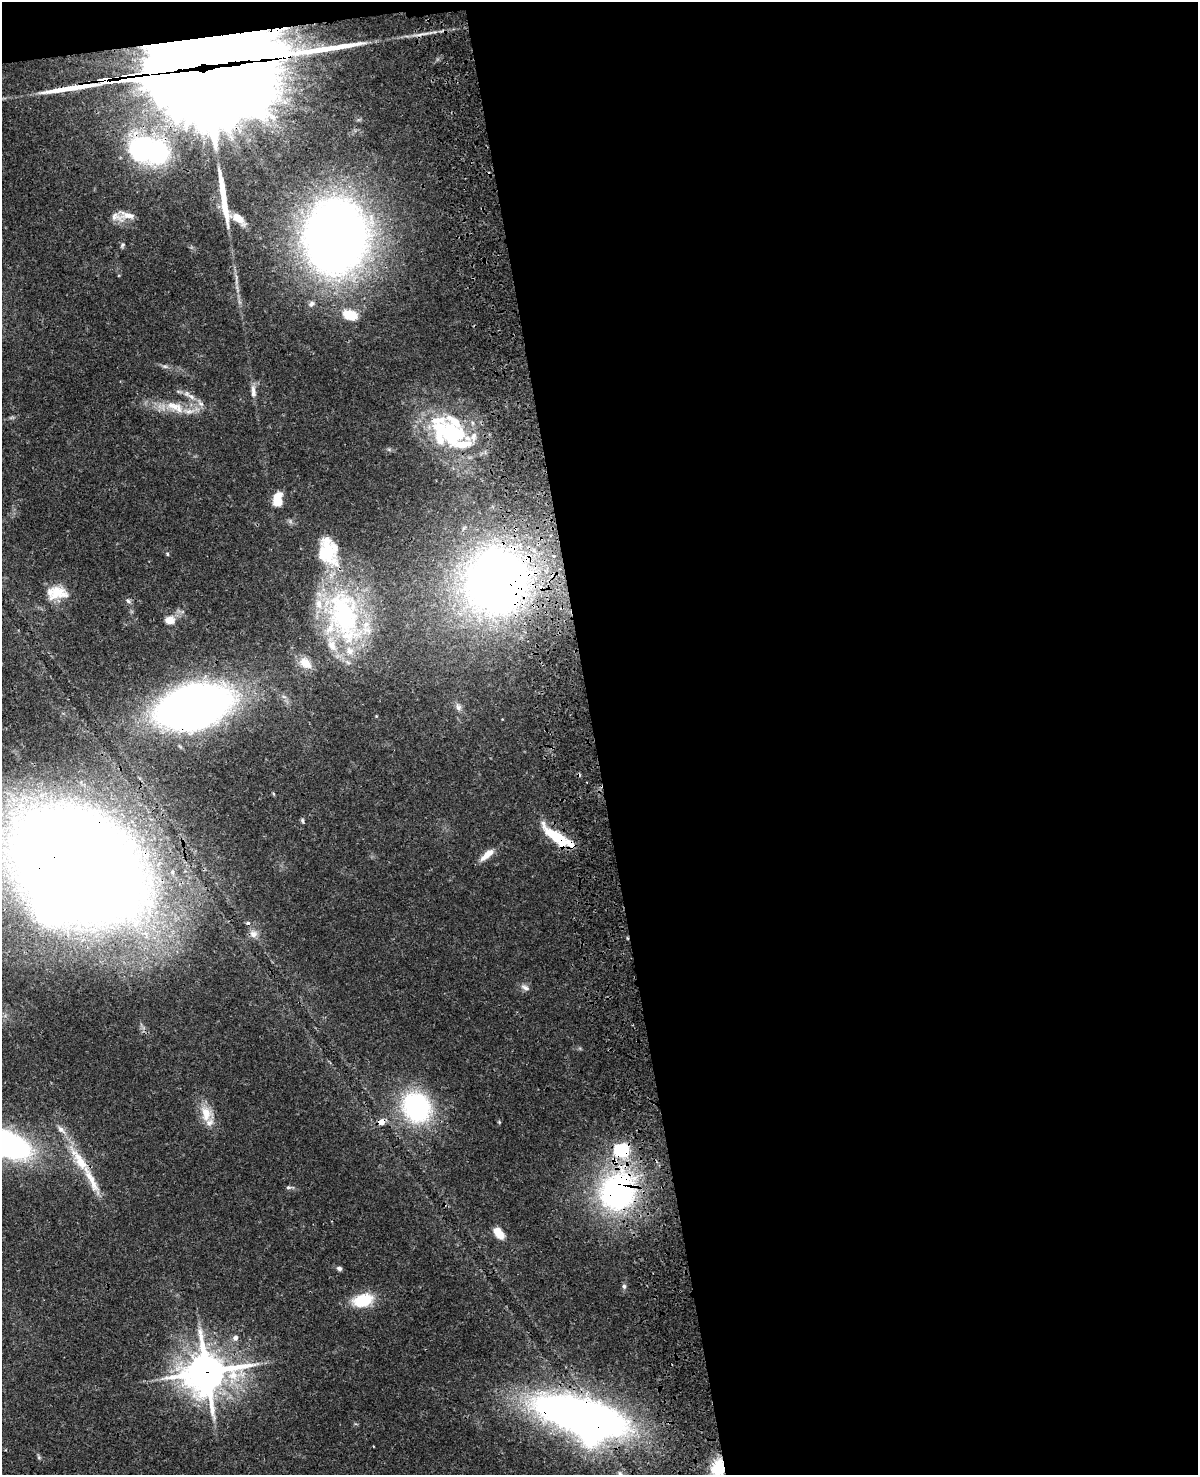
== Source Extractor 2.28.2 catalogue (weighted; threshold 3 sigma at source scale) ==
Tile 4 of 4 x 3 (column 4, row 1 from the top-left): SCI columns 3706-4901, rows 3222-4694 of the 5019 x 4863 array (HDU 1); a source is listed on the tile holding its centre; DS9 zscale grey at full resolution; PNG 1200 x 1477 px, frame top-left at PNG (2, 2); no overlay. Shown black and unused: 51% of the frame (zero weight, under 3 of 4 exposures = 6% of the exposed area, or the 3 px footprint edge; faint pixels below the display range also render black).
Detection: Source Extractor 2.28.2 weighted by HDU 2 'WHT'; one run over the whole footprint, this tile lists its part. Background 0.0238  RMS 0.0024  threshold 0.011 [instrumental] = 3 sigma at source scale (4.5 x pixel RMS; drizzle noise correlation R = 1.50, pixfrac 1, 0.05/0.05 arcsec/px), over >= 5 px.
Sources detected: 77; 8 inside a brighter object's white glare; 4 cosmic-ray / hot-pixel residue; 3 long thin detections or spike segments (spike, bleed or trail) — not listed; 16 inside a brighter listed object's ellipse — not listed separately; the other 46 listed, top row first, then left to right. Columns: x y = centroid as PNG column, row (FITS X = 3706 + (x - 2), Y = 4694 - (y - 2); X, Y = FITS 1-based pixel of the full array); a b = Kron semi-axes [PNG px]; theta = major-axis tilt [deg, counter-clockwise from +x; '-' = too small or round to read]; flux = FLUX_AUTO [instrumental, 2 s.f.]
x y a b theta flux
203 72 67 42 -2 6700
139 148 28 23 83 26
224 205 50 8 -81 6.8
116 217 21 11 -19 2.3
238 218 12 7 -35 3.6
335 236 59 50 87 220
122 245 7 4 59 0.4
311 304 9 6 56 0.78
350 315 16 10 -14 5.3
164 366 7 4 -18 0.5
253 391 19 6 -86 1.5
192 397 8 5 -32 0.93
201 404 9 6 -29 0.97
175 407 30 12 -24 5.3
449 433 55 31 -14 30
277 499 17 11 82 3.9
167 554 5 3 - 0.25
496 580 44 40 73 210
58 593 25 16 5 5.4
128 601 7 5 -45 0.59
344 616 76 44 -76 50
170 620 10 8 3 2.9
305 663 16 11 -41 3.4
194 706 46 28 14 230
458 707 8 8 - 0.88
302 821 7 4 -80 0.43
556 836 27 9 -34 11
487 855 20 7 42 2.5
75 863 86 62 -35 830
253 934 11 10 - 1.5
525 987 12 6 -31 1
417 1107 28 24 -54 37
206 1114 23 14 -81 4.2
5 1143 45 20 -22 73
619 1150 25 14 -37 9.8
79 1160 41 11 -56 8.5
288 1187 8 5 -4 0.5
618 1191 41 37 61 58
499 1233 12 7 -54 4.2
339 1268 6 5 - 0.67
624 1286 7 5 -75 0.57
363 1300 23 14 16 8.5
235 1338 6 6 - 1.1
206 1372 15 14 - 650
581 1416 68 25 -18 240
718 1468 19 13 83 6.6
Overlapping masked pixels (flux is a lower limit): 12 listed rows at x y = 203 72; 139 148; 496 580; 344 616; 194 706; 556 836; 75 863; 619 1150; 618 1191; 206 1372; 581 1416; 718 1468
Isophote crosses this tile's border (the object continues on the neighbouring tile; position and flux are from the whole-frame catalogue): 2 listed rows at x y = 5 1143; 718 1468